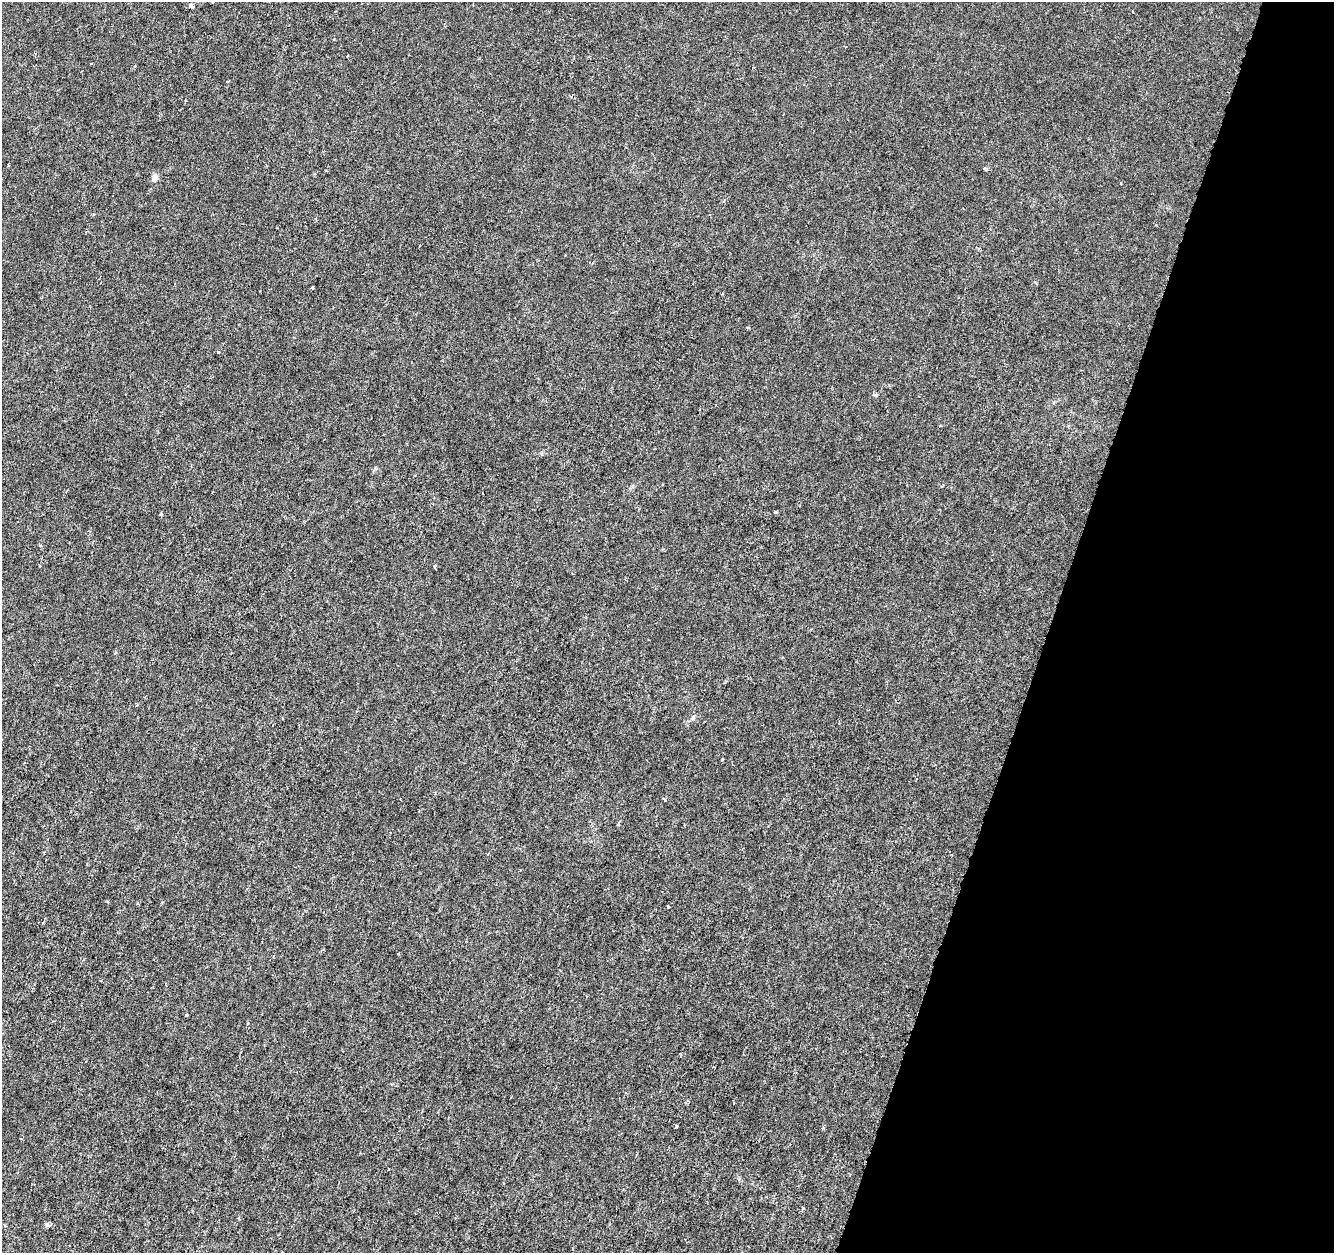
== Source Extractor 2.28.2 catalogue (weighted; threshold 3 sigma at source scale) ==
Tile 8 of 4 x 4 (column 4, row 2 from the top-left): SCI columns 3998-5329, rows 2718-3968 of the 5338 x 5500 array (HDU 1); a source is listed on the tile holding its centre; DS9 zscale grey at full resolution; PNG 1336 x 1255 px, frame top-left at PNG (2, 2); no overlay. Shown black and unused: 21% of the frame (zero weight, under 3 of 6 exposures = <1% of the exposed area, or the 3 px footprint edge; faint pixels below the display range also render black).
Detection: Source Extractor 2.28.2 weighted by HDU 2 'WHT'; one run over the whole footprint, this tile lists its part. Background -2.84e-04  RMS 0.0012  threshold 0.0051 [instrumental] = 3 sigma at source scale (4.09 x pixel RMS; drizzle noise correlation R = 1.36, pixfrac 0.8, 0.0396/0.0396 arcsec/px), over >= 5 px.
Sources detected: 15; all 15 listed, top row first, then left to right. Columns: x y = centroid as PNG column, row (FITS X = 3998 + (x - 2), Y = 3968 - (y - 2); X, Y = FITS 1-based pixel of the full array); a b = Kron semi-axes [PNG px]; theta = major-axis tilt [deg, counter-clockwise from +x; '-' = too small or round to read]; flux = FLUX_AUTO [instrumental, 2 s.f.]
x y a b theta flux
192 6 7 5 -29 0.39
91 63 3 2 - 0.091
571 96 5 3 - 0.13
154 178 9 7 -89 0.56
312 288 3 3 - 0.14
775 512 4 3 - 0.14
161 514 5 3 - 0.11
435 566 5 3 - 0.14
692 718 7 4 44 0.24
722 760 3 3 - 0.11
618 824 5 3 - 0.085
137 903 5 3 - 0.1
668 906 3 2 - 0.13
398 953 4 2 - 0.099
47 1224 7 5 -59 0.2
Unlisted compact peaks at least as high as the median listed source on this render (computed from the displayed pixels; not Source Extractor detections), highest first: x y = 876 395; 823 1128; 803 1208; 665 800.